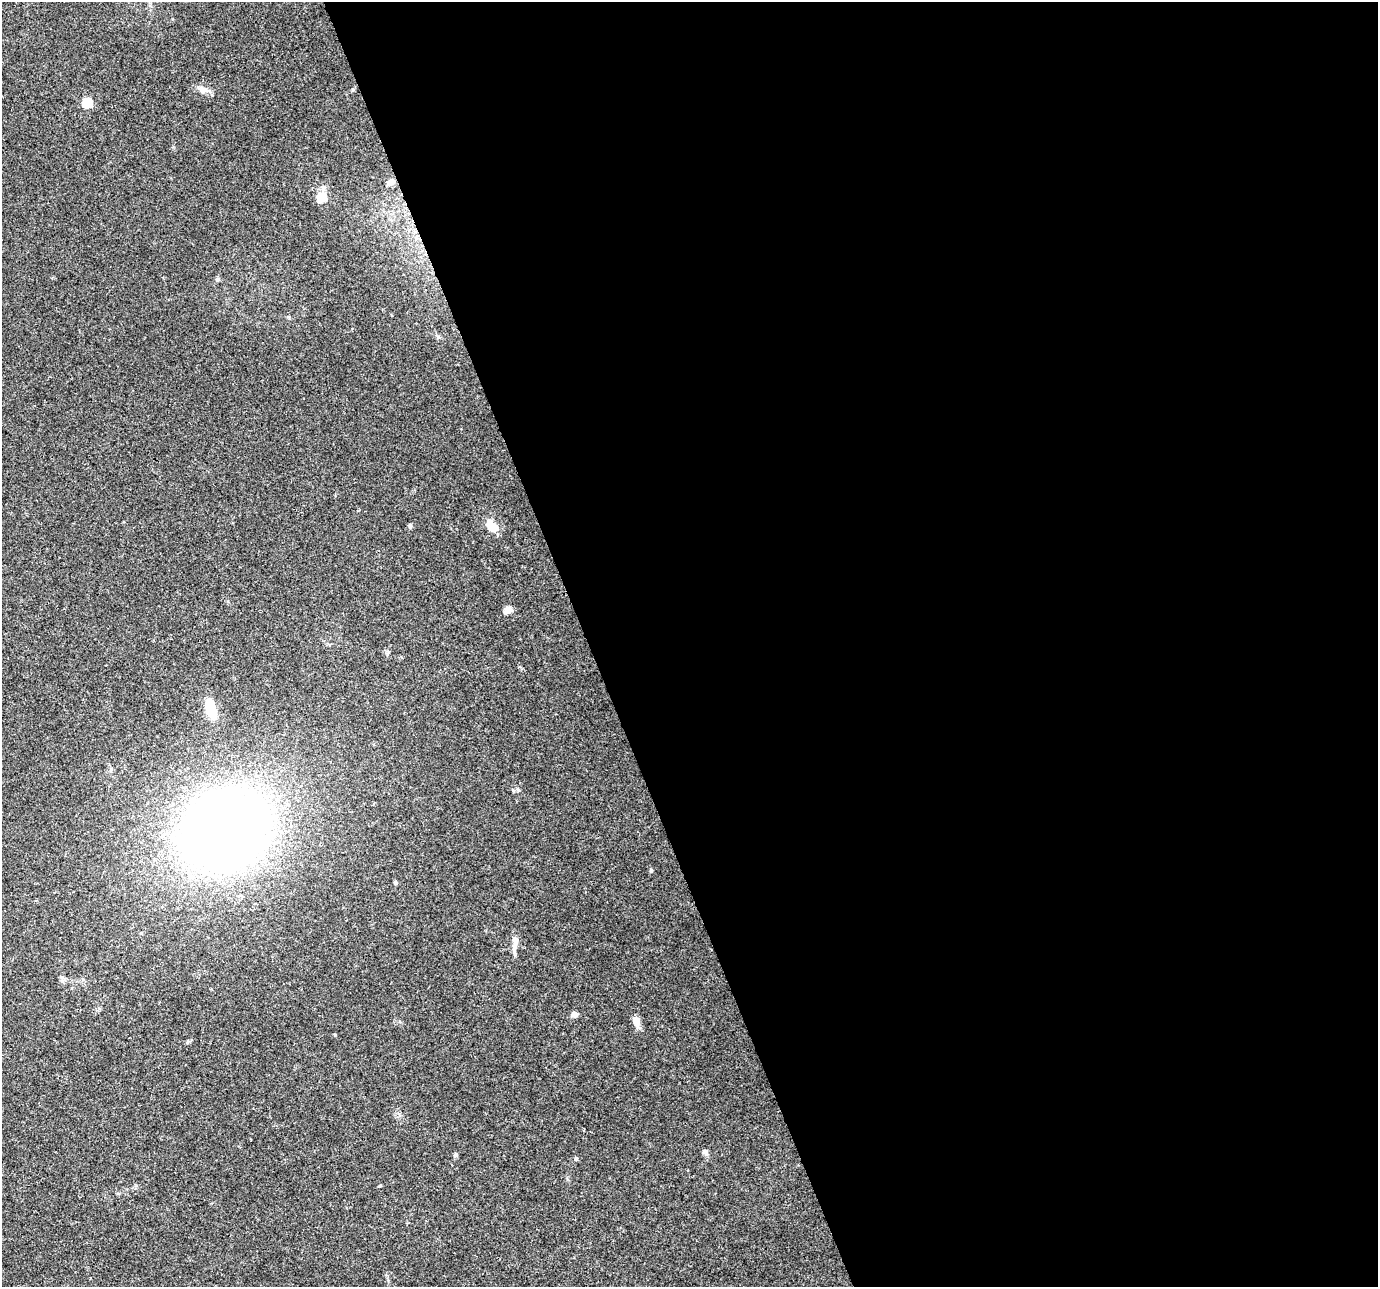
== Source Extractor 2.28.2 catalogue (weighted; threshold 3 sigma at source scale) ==
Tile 8 of 4 x 4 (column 4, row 2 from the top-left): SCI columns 4131-5506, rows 2702-3986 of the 5506 x 5346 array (HDU 1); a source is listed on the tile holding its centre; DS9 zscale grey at full resolution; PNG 1380 x 1289 px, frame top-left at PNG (2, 2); no overlay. Shown black and unused: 57% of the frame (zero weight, under 3 of 4 exposures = <1% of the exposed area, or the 3 px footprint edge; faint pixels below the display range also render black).
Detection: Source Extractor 2.28.2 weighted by HDU 2 'WHT'; one run over the whole footprint, this tile lists its part. Background 0.0199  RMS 0.003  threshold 0.0133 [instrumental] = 3 sigma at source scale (4.5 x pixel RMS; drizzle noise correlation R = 1.50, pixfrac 1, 0.0396/0.0396 arcsec/px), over >= 5 px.
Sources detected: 23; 2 inside a brighter listed object's ellipse — not listed separately; the other 21 listed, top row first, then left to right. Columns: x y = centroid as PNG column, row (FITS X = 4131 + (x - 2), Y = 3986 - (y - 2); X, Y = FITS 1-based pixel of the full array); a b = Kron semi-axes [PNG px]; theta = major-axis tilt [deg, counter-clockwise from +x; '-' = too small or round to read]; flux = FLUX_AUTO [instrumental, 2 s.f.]
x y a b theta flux
202 90 12 8 -39 1.7
87 103 6 5 - 12
391 182 6 6 - 2.2
323 188 6 6 - 0.83
322 197 5 5 - 13
217 279 6 5 - 0.53
490 523 19 10 -63 3.3
410 526 6 5 - 0.53
508 610 5 4 - 6.4
210 709 22 10 -75 6.6
226 830 71 58 30 320
651 870 5 4 - 0.51
396 882 6 4 -21 0.41
514 946 18 7 86 1.9
62 977 7 4 -18 0.53
574 1014 5 4 - 2.7
636 1020 10 8 -60 2.3
335 1035 4 3 - 0.28
705 1152 8 6 -45 0.96
455 1155 5 5 - 0.59
576 1159 5 4 - 0.49
Unlisted compact peaks at least as high as the median listed source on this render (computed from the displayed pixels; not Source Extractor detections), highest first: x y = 518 790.